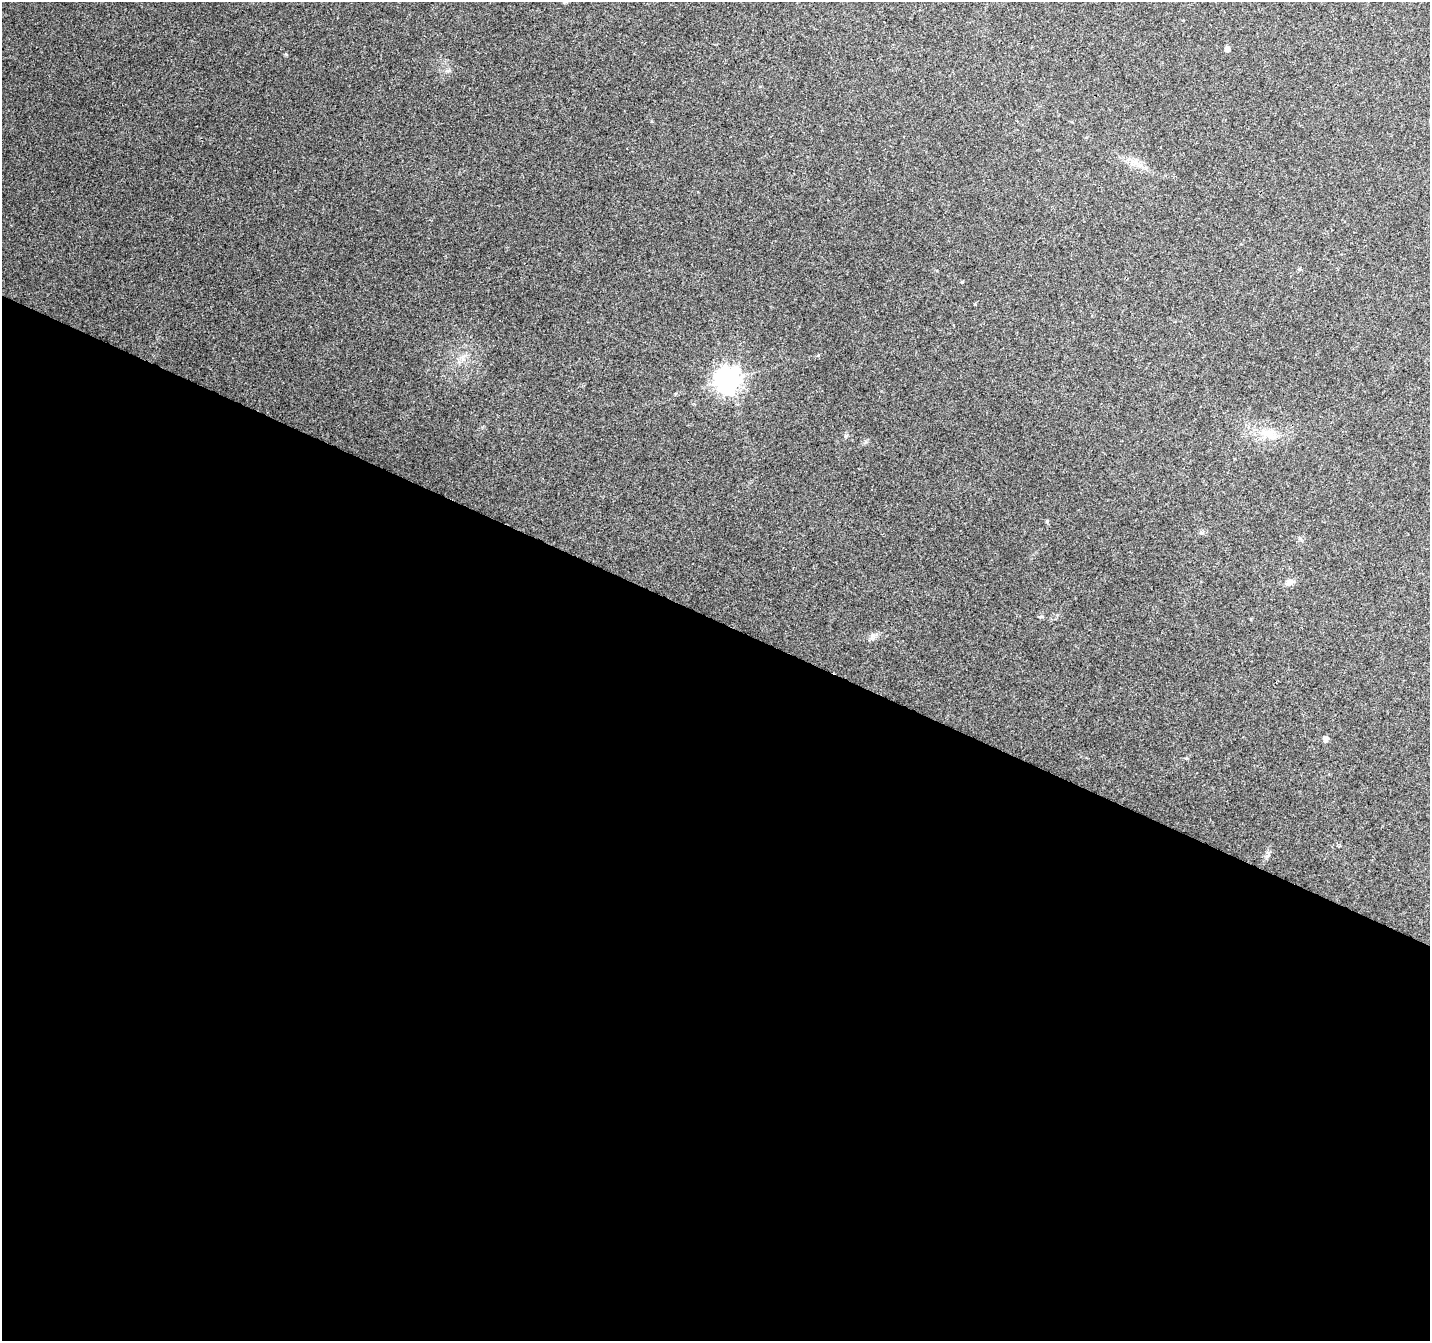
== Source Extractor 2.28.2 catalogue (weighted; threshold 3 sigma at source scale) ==
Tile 14 of 4 x 4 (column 2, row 4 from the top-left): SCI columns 1437-2864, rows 272-1610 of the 5729 x 5834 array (HDU 1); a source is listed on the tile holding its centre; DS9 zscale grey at full resolution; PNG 1432 x 1343 px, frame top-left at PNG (2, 2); no overlay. Shown black and unused: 54% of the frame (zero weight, under 3 of 4 exposures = <1% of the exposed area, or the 3 px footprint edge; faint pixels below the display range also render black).
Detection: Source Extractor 2.28.2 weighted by HDU 2 'WHT'; one run over the whole footprint, this tile lists its part. Background 0.104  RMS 0.0058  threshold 0.026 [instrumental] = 3 sigma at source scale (4.5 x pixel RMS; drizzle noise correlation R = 1.50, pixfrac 1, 0.0396/0.0396 arcsec/px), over >= 5 px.
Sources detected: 7; all 7 listed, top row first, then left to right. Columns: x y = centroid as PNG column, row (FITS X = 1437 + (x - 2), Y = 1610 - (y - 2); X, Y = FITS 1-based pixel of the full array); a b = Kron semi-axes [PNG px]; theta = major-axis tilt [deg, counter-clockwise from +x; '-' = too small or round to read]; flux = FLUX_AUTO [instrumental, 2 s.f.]
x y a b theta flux
1227 49 6 5 - 2.1
962 282 4 3 - 0.59
729 380 9 9 - 450
1270 434 20 12 -37 8.5
1047 521 5 4 - 0.79
1289 582 14 8 13 2.7
1325 739 5 5 - 2.9